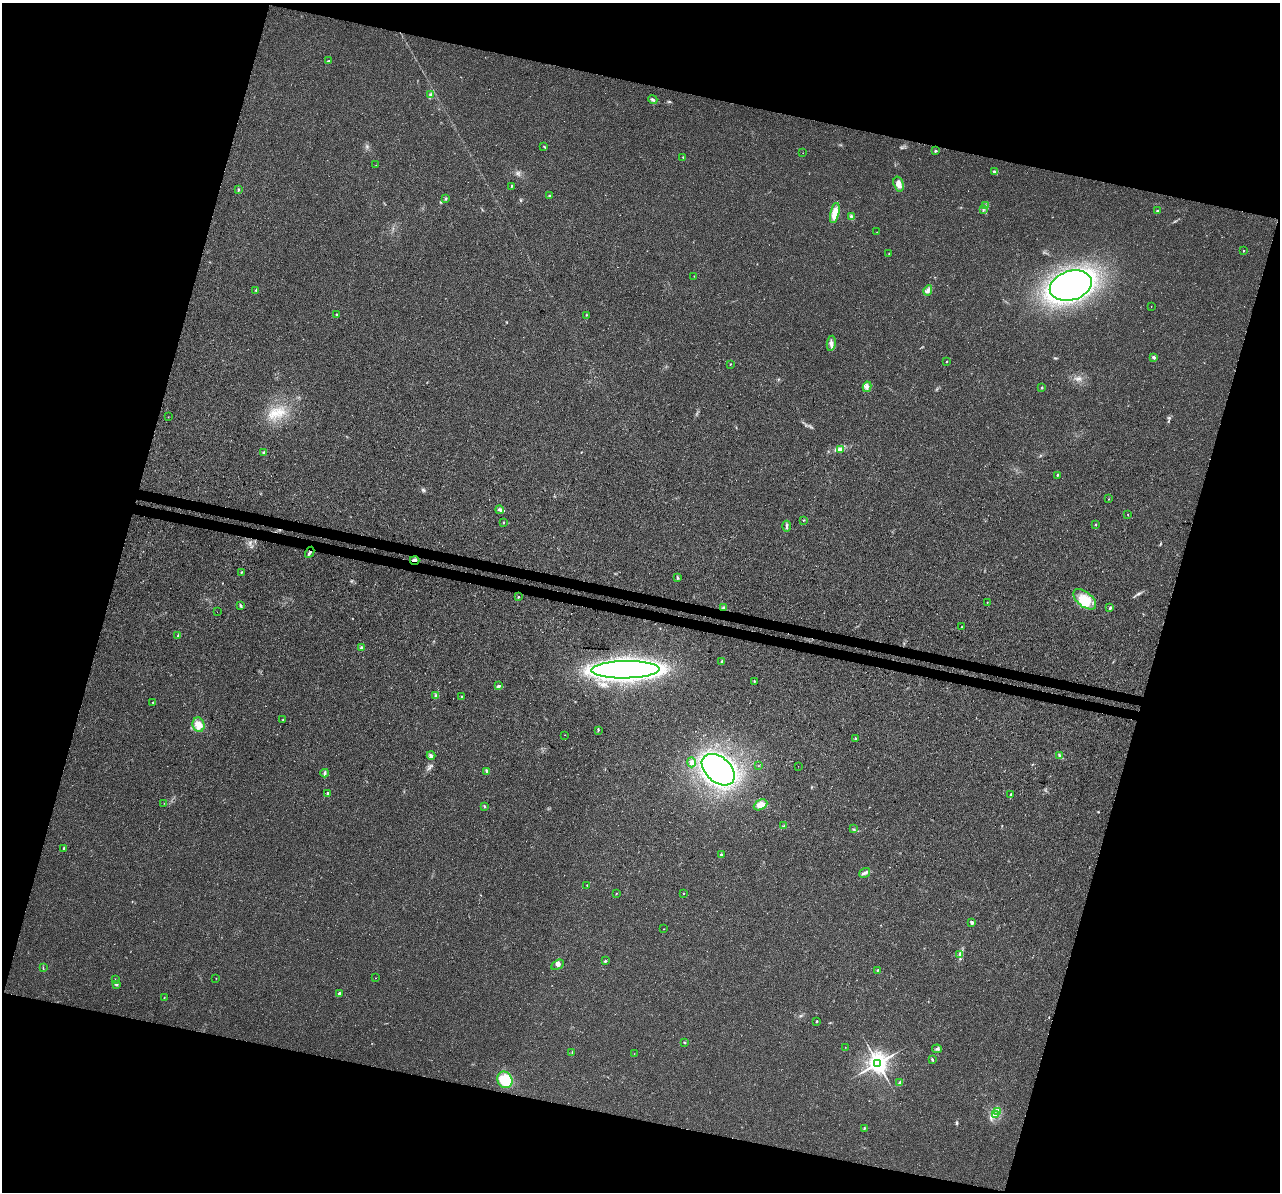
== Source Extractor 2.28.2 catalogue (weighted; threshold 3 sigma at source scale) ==
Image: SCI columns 25-5136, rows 339-5097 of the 5152 x 5375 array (HDU 1 of 3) = the unmasked area's bounding box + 8 px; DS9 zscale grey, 4 x 4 block average (1 PNG px = mean of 4 x 4 image px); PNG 1282 x 1194 px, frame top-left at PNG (2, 3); each listed source drawn as its Kron ellipse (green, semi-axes under 4 px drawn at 4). Shown black and unused: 33% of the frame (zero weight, under 3 of 4 exposures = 5% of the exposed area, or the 3 px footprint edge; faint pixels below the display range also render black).
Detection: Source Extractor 2.28.2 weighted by HDU 2 'WHT'. Background 0.0162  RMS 0.0068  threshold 0.0305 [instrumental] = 3 sigma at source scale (4.5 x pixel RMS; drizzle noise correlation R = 1.50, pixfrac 1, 0.0396/0.0396 arcsec/px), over >= 5 px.
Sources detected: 129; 2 too faint to see at this stretch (4 x 4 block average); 5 cosmic-ray / hot-pixel residue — neither listed nor drawn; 1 coinciding with a brighter row at this scale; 2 inside a brighter listed object's ellipse — not listed separately; the other 119 listed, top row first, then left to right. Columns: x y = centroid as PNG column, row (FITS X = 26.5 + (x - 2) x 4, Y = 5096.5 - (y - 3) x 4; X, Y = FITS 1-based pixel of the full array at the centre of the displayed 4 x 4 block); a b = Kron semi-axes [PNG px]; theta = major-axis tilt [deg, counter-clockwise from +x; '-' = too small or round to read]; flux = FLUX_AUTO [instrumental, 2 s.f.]
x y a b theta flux
328 61 3 2 - 2.9
430 95 3 3 - 7.3
653 100 5 2 - 6.8
544 147 2 2 - 2
935 151 2 2 - 5.1
803 153 2 2 - 0.61
683 157 2 2 - 2.9
376 165 2 2 - 0.89
994 171 2 2 - 7.1
899 184 7 5 -72 21
511 186 2 2 - 3.4
238 189 3 2 - 2.6
549 196 3 2 - 4.1
446 199 3 2 - 4.2
985 206 2 2 - 3.1
983 210 3 2 - 3.4
1157 211 2 2 - 22
835 213 10 4 78 52
852 217 4 3 - 11
877 232 2 2 - 1.3
1243 250 2 2 - 1.6
889 254 2 2 - 2
694 276 2 2 - 1.5
1071 286 21 14 17 1200
256 290 3 2 - 2.7
928 290 5 3 - 12
1151 306 2 2 - 1.2
336 314 2 2 - 3.9
586 315 2 2 - 2
831 343 8 3 79 13
1154 357 3 3 - 7.1
947 361 2 2 - 1.9
730 364 2 2 - 1.8
867 387 5 2 - 8.1
1042 388 2 2 - 2.9
168 417 2 2 - 1.1
841 449 4 4 - 10
264 452 3 2 - 3.1
1057 475 2 2 - 5.9
1109 499 2 2 - 1.4
500 510 4 2 - 5.9
1128 514 2 2 - 1.4
803 521 2 2 - 1.3
503 523 2 2 - 2.8
1096 525 3 2 - 2.6
786 526 5 2 - 6.6
310 552 6 2 60 9.5
415 560 4 2 - 8.6
241 572 2 2 - 3.4
677 578 4 2 - 3.4
518 597 3 2 - 2.9
1085 599 13 7 -38 62
987 603 2 2 - 1.1
241 605 4 2 - 5.9
723 608 3 2 - 8
1110 608 3 2 - 5.1
217 612 2 2 - 0.63
961 627 2 2 - 1.4
178 636 3 2 - 4.4
362 647 3 3 - 6.9
722 661 3 2 - 2.8
625 670 34 8 1 2300
754 681 2 2 - 5.9
499 686 3 2 - 7
436 696 4 3 - 8.9
461 696 2 2 - 3.1
153 702 2 2 - 2
283 719 2 2 - 1.7
199 725 7 6 - 36
598 730 4 2 - 3.2
565 735 2 2 - 0.59
855 739 3 2 - 3.8
431 756 4 3 - 7.8
1060 756 3 2 - 5
691 762 5 3 - 7.3
758 766 2 2 - 0.71
798 766 2 2 - 0.97
718 770 19 12 -42 1000
487 771 3 2 - 7.3
325 773 4 2 - 7.3
328 793 3 2 - 7.2
1011 794 4 2 - 3.7
164 803 2 2 - 1.3
760 805 7 5 27 31
484 806 2 2 - 3.5
784 826 3 2 - 4.2
854 829 2 2 - 1.5
63 848 3 2 - 3.6
721 855 2 2 - 18
865 873 6 3 33 11
587 885 2 2 - 2.1
616 893 2 2 - 1.4
684 893 2 2 - 4.4
972 922 2 2 - 38
664 929 2 2 - 1
960 954 2 2 - 4.4
605 961 3 2 - 3.8
557 965 7 4 31 14
43 968 3 2 - 2.4
878 970 3 2 - 3.6
216 978 2 2 - 1.5
376 978 2 2 - 2.6
115 979 2 2 - 0.95
116 984 3 3 - 5
339 993 3 2 - 8
164 998 2 2 - 0.87
817 1021 3 2 - 2.8
684 1043 3 2 - 2.3
845 1047 2 2 - 0.97
937 1049 5 3 - 6.8
572 1053 2 2 - 1.7
634 1054 2 2 - 1.1
932 1060 4 2 - 4.3
878 1063 3 3 - 3300
505 1080 8 7 - 85
900 1082 3 2 - 2.5
998 1111 3 2 - 4.1
995 1114 4 3 - 7.9
864 1128 3 2 - 3.2
Overlapping masked pixels (flux is a lower limit): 3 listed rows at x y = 310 552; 415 560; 723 608
Diffuse or blended objects may show on this block-average render without a row.